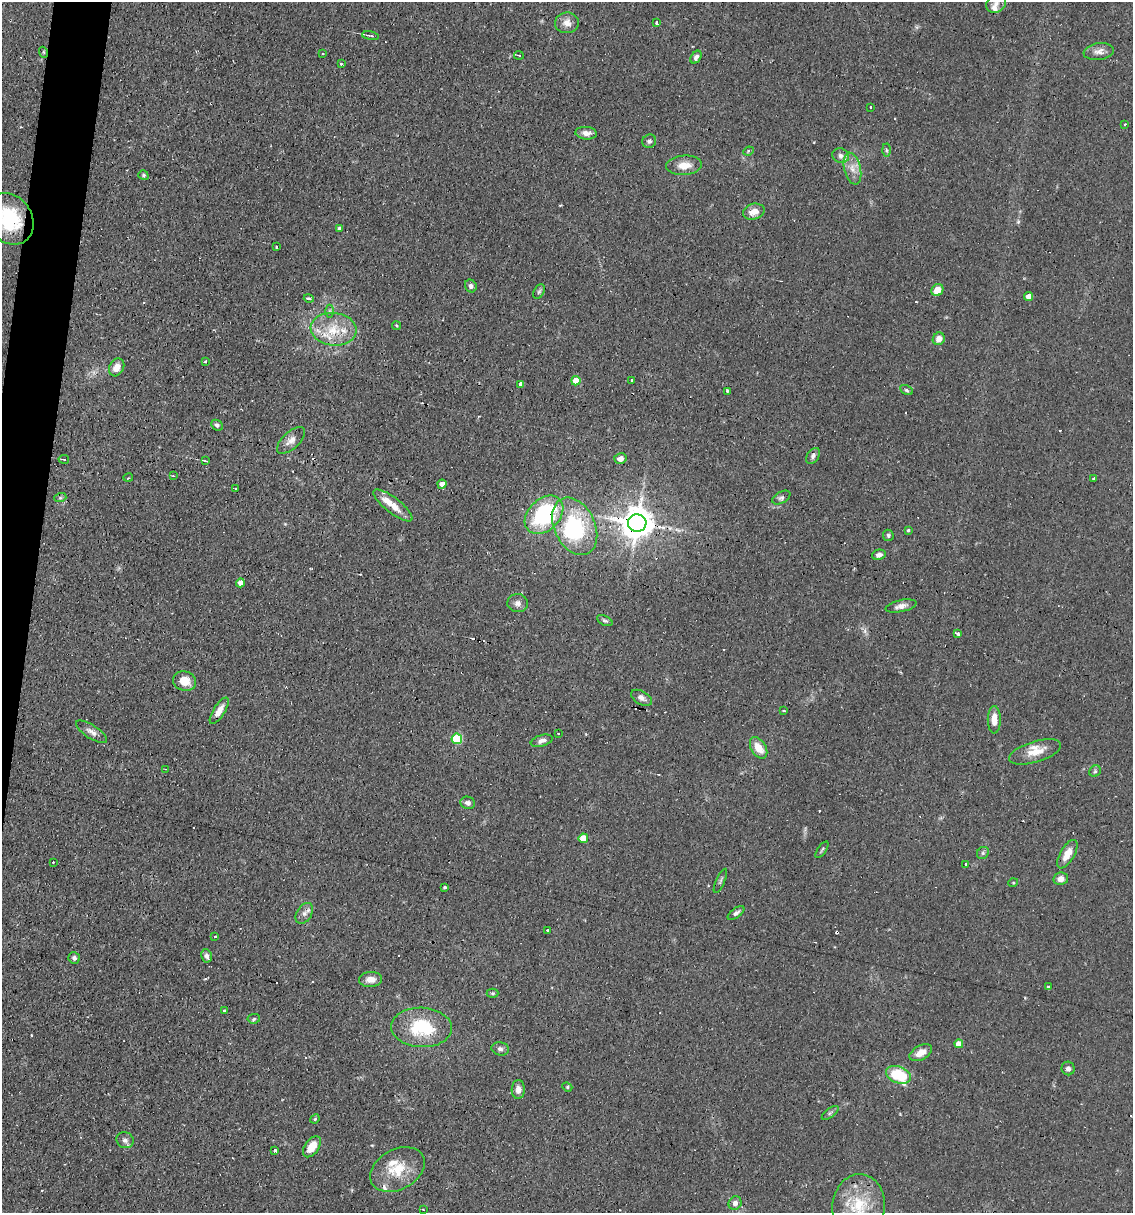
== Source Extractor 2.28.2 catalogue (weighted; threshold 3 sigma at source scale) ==
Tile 7 of 4 x 4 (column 3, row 2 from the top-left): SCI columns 2496-3626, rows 2425-3635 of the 4873 x 4847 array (HDU 1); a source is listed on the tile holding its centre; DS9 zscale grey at full resolution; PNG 1135 x 1215 px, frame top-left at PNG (2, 2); each listed source drawn as its Kron ellipse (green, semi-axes under 4 px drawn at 4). Shown black and unused: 3% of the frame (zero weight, under 2 of 3 exposures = <1% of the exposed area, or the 3 px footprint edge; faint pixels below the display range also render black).
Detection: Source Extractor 2.28.2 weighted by HDU 2 'WHT'; one run over the whole footprint, this tile lists its part. Background 0.082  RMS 0.0055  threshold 0.0245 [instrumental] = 3 sigma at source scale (4.5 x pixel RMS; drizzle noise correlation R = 1.50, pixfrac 1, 0.05/0.05 arcsec/px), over >= 5 px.
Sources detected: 146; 1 inside a brighter object's white glare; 18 cosmic-ray / hot-pixel residue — neither listed nor drawn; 10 inside a brighter listed object's ellipse — not listed separately; the other 117 listed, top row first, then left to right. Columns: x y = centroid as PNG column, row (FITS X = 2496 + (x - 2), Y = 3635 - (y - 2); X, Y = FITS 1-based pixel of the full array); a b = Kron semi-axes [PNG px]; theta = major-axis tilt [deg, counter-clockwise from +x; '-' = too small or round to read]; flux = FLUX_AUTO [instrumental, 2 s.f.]
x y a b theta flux
996 4 10 8 32 3.5
567 23 12 10 5 4.2
657 23 3 3 - 5.5
370 36 9 3 -10 1.1
43 52 5 3 - 0.62
1099 52 15 8 8 3.6
322 54 3 2 - 0.57
519 55 5 3 - 0.62
696 57 7 5 55 1.7
341 64 3 3 - 0.98
870 107 3 3 - 1.9
1125 125 3 2 - 0.8
586 133 11 6 -5 3.1
649 141 7 6 - 1.4
886 150 6 4 -88 0.91
748 151 5 4 - 0.91
841 156 8 7 - 2
684 165 18 10 4 7
852 168 16 8 -76 5.1
143 175 5 4 - 0.88
754 212 11 8 15 5.4
9 219 27 22 -54 33
339 229 4 3 - 1.7
277 247 3 3 - 2.8
471 286 6 5 - 1.8
937 290 6 5 - 8.2
539 292 8 5 62 1
1029 296 4 4 - 5.1
309 299 5 4 - 1.8
329 311 6 4 90 0.99
396 326 4 3 - 0.6
334 329 23 16 -6 16
939 339 6 6 - 4.1
205 362 3 3 - 0.77
117 367 9 7 62 4.5
631 380 3 2 - 0.53
576 381 5 4 - 10
521 385 3 3 - 31
906 390 7 4 -28 0.89
727 391 3 3 - 0.81
217 425 6 4 -44 1.2
291 440 17 8 43 4.1
813 456 9 5 54 1.9
64 459 5 3 - 0.58
620 459 6 5 - 3
206 461 4 2 - 0.8
173 476 4 2 - 0.43
128 478 5 3 - 0.58
1094 479 4 3 - 1.8
442 484 4 4 - 3.7
235 488 3 2 - 0.4
60 498 6 4 18 0.82
781 498 10 5 29 1.6
393 505 24 7 -38 7.4
544 515 22 15 44 50
637 523 9 8 - 1100
575 526 30 20 -64 45
908 530 4 3 - 0.81
888 535 6 5 - 1.2
879 555 7 5 13 2.1
240 583 4 4 - 3.6
518 603 10 9 - 2.5
901 606 16 6 12 3.2
605 621 8 4 -27 1
958 633 4 3 - 4.2
185 681 12 9 -19 7.9
641 698 11 6 -29 2.7
219 711 15 5 58 5.8
784 711 3 2 - 1.2
994 720 14 6 -90 5.7
91 732 18 6 -33 3.2
558 734 3 2 - 0.56
457 739 5 5 - 34
542 741 11 5 17 2.7
759 748 12 7 -59 7.7
1035 752 27 10 17 8.4
165 769 2 2 - 0.33
1095 771 6 5 - 0.98
468 803 7 6 - 2
583 838 5 4 - 8.1
822 850 9 3 54 0.8
983 853 6 5 - 1.2
1067 854 16 7 60 6.7
53 862 2 2 - 0.43
966 865 3 3 - 1
1061 879 7 6 - 3.6
720 881 13 3 66 1.1
1013 883 5 3 - 0.49
445 887 3 3 - 1.6
304 913 11 7 59 2.6
736 913 9 5 36 1.8
547 930 3 3 - 1.2
214 936 3 2 - 1.1
206 956 7 5 -81 1.7
74 958 6 5 - 1.5
370 979 11 7 2 4.3
1048 987 3 2 - 1.1
493 993 6 4 0 0.79
225 1011 3 3 - 8
254 1019 6 4 7 0.84
422 1027 30 20 -3 30
959 1044 4 4 - 6
500 1049 9 6 -13 2
921 1053 12 7 29 5.3
1068 1068 7 6 - 1.9
898 1075 13 8 -20 22
567 1087 5 4 - 0.74
518 1089 9 6 89 2.8
830 1113 10 4 38 1.2
315 1119 5 4 - 0.7
125 1140 9 7 -32 2.4
312 1147 12 7 55 8.5
274 1150 3 3 - 2.6
397 1169 29 20 29 17
735 1203 7 6 - 2.1
858 1206 32 26 81 26
423 1209 3 2 - 0.38
Overlapping masked pixels (flux is a lower limit): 3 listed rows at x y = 9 219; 544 515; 637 523
Isophote crosses this tile's border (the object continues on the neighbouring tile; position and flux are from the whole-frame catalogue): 2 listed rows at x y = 9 219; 858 1206